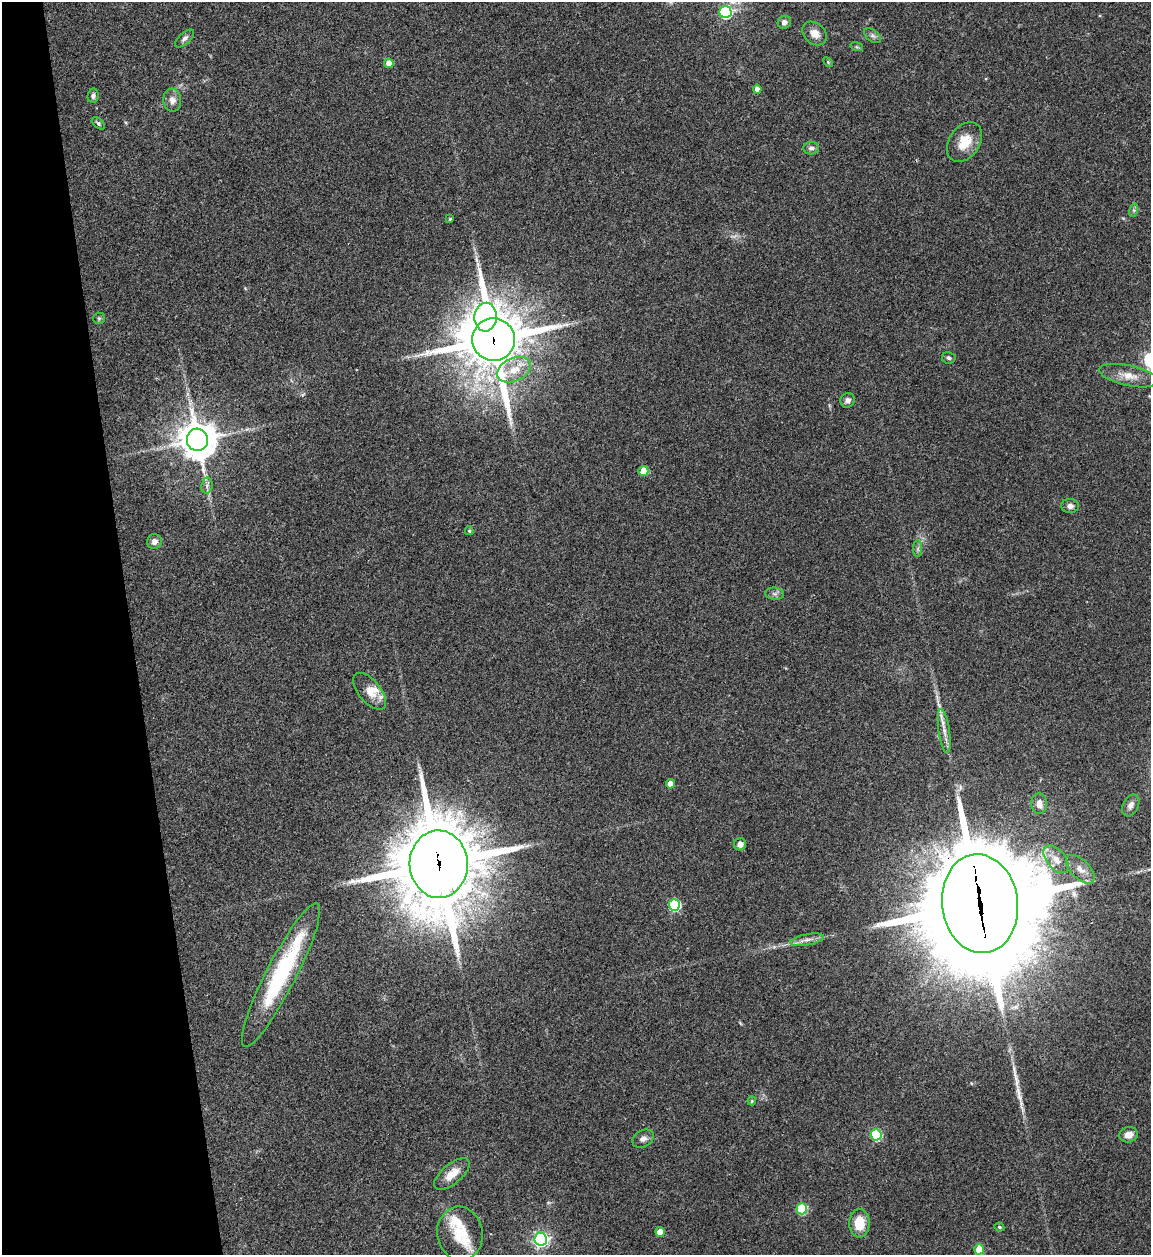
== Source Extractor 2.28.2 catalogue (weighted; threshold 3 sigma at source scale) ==
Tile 5 of 4 x 4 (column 1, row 2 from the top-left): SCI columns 256-1404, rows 2506-3758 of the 4992 x 5013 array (HDU 1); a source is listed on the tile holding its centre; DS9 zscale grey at full resolution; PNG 1153 x 1257 px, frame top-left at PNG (2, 2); each listed source drawn as its Kron ellipse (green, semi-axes under 4 px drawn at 4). Shown black and unused: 11% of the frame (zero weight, under 3 of 4 exposures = <1% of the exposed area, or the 3 px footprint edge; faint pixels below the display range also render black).
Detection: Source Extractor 2.28.2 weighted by HDU 2 'WHT'; one run over the whole footprint, this tile lists its part. Background 0.0521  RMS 0.0049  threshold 0.022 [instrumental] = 3 sigma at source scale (4.5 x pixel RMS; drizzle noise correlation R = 1.50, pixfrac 1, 0.05/0.05 arcsec/px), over >= 5 px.
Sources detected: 65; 2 long thin detections or spike segments (spike, bleed or trail) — neither listed nor drawn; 7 inside a brighter listed object's ellipse — not listed separately; the other 56 listed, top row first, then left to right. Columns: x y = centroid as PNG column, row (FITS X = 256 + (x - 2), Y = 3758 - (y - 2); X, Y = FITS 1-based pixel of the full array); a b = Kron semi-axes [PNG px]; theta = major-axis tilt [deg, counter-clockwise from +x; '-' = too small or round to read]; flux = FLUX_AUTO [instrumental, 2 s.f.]
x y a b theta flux
725 12 6 6 - 54
784 22 7 6 - 2.1
815 33 14 10 -40 4.7
873 36 9 6 -37 1.5
184 38 12 5 42 1.6
857 47 6 4 -17 0.68
828 62 6 3 -46 0.49
389 63 5 4 - 6.2
757 89 4 4 - 3.4
93 96 7 5 84 1.4
172 100 11 9 -86 3.4
98 123 7 4 -42 0.9
964 142 22 15 55 9.9
811 148 8 6 2 1.7
1134 210 7 4 73 0.82
450 219 4 3 - 0.82
486 317 14 11 86 160
99 318 6 5 - 0.74
493 340 21 21 - 3200
949 358 7 5 -10 1.1
514 370 18 11 24 8.4
1129 376 30 10 -12 7
848 400 7 7 - 2.2
197 440 11 10 - 1200
643 471 5 5 - 11
207 485 8 5 80 1.4
1070 506 9 7 -1 2.1
469 531 4 4 - 0.77
154 541 7 7 - 2.4
918 549 8 4 -90 1.1
775 594 9 6 -6 1.5
370 691 22 11 -50 5.8
944 731 22 5 -81 3.9
670 784 5 4 - 3.7
1039 804 10 8 -89 3.9
1131 805 12 7 62 2.5
740 844 6 6 - 3.1
1056 859 16 9 -51 5.7
439 864 34 29 -88 5100
1080 869 18 9 -44 4.9
980 904 49 38 -83 13000
674 905 6 5 - 44
807 940 17 5 10 3
281 975 80 15 63 52
752 1101 4 4 - 0.54
876 1135 5 5 - 37
1128 1135 9 7 13 3.6
643 1139 11 8 28 2.3
452 1174 22 10 40 7.4
802 1209 5 5 - 31
859 1223 14 10 -88 10
999 1227 5 3 - 0.65
660 1232 5 4 - 7.1
460 1234 27 23 -81 13
541 1239 6 6 - 130
979 1249 5 5 - 14
Overlapping masked pixels (flux is a lower limit): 4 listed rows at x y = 493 340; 439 864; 980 904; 281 975